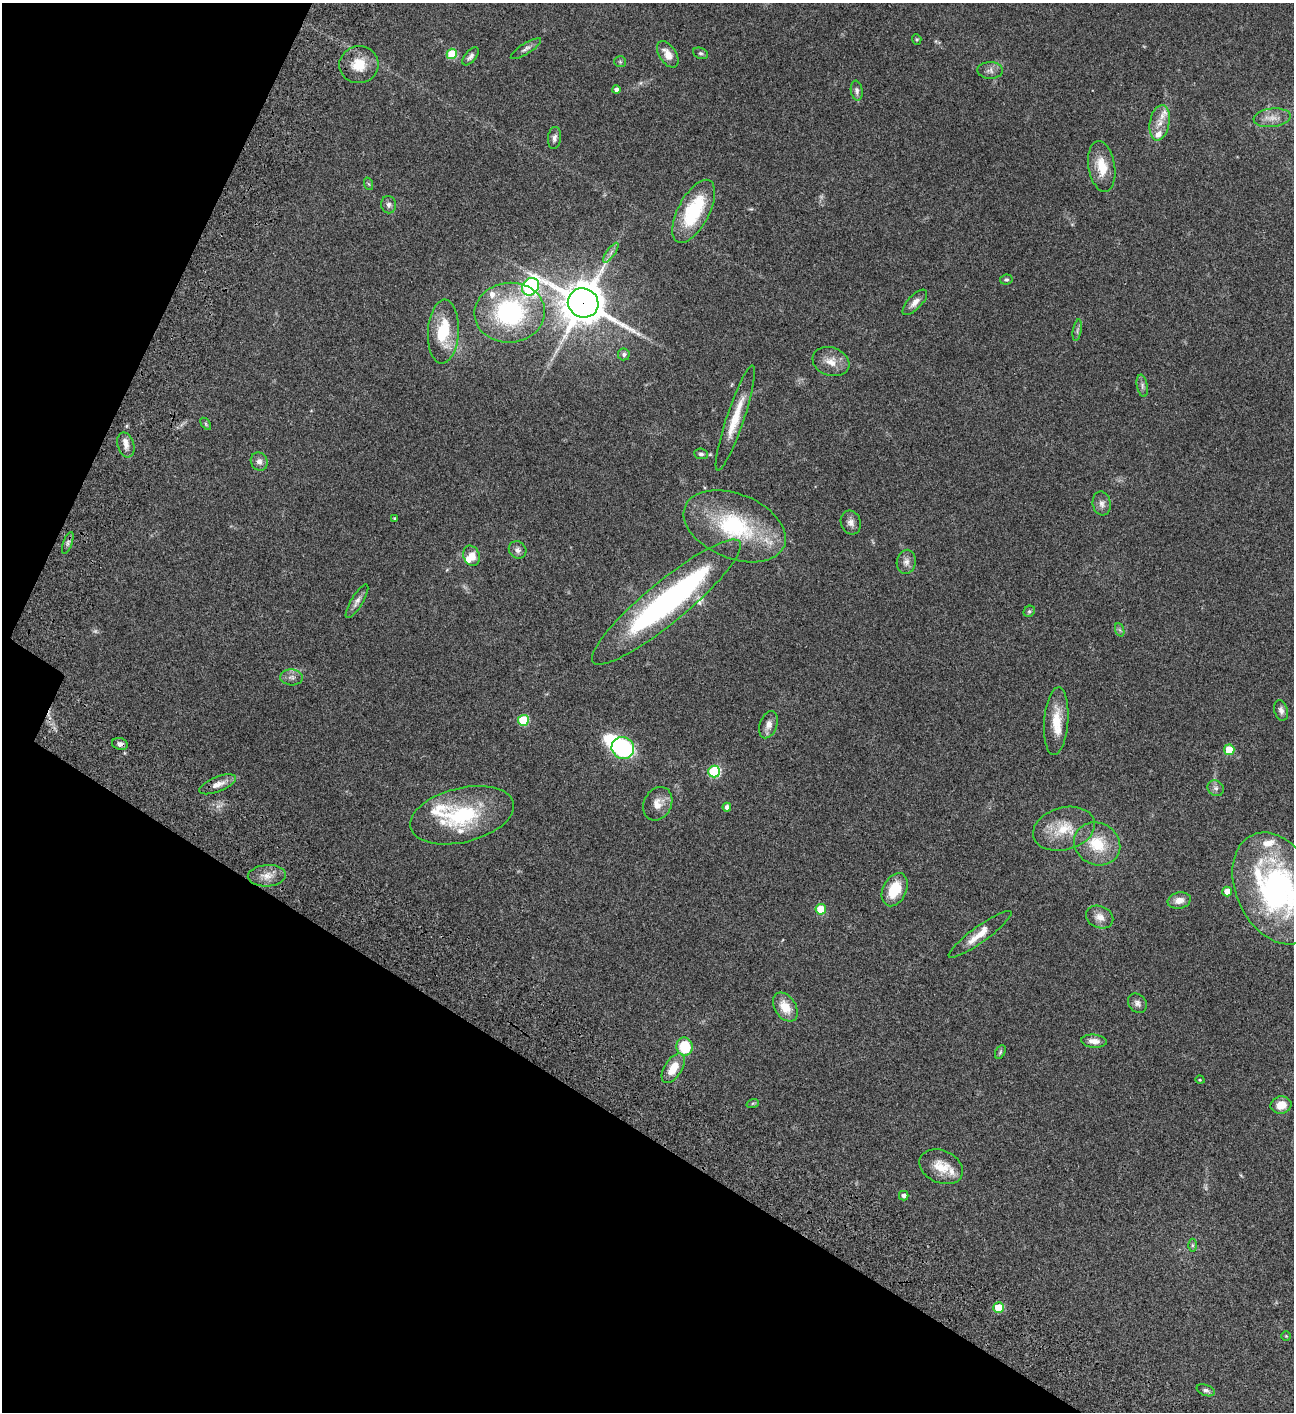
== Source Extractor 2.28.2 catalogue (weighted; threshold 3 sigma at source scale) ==
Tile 9 of 4 x 4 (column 1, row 3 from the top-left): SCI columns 506-1797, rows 1613-3022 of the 6050 x 6047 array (HDU 1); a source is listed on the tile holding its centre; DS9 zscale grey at full resolution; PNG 1296 x 1414 px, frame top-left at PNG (2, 3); each listed source drawn as its Kron ellipse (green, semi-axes under 4 px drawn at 4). Shown black and unused: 26% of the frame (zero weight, under 3 of 4 exposures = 13% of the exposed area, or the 3 px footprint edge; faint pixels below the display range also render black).
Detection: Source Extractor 2.28.2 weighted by HDU 2 'WHT'; one run over the whole footprint, this tile lists its part. Background 0.0649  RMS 0.0059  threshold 0.0264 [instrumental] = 3 sigma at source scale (4.5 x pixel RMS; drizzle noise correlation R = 1.50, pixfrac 1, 0.05/0.05 arcsec/px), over >= 5 px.
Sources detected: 102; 3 too faint to see at this stretch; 2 inside a brighter object's white glare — neither listed nor drawn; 12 inside a brighter listed object's ellipse — not listed separately; the other 85 listed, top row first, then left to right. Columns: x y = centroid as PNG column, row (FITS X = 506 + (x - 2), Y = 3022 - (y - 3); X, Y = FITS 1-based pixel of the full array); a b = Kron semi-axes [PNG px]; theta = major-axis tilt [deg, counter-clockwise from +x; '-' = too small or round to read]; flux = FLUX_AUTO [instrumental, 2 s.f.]
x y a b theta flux
917 39 5 4 - 0.71
526 49 17 5 32 2.2
701 53 8 5 -21 1.1
452 54 5 5 - 24
668 54 15 8 -57 5.3
471 56 11 5 51 2.2
620 62 6 5 - 0.82
359 65 19 18 - 12
990 70 13 8 0 2.9
616 90 4 4 - 2.1
857 91 10 6 -82 1.9
1272 118 19 9 6 5.7
1160 123 18 9 79 6.5
554 138 11 6 83 2.2
1102 167 26 13 -81 12
369 184 6 4 -70 0.79
389 205 8 7 - 2
694 211 35 15 62 38
611 253 12 3 55 1.6
1006 280 6 5 - 0.97
531 287 9 7 47 140
915 302 16 7 47 3.7
583 303 15 14 - 1700
510 313 35 30 5 76
1077 330 11 3 79 1.2
443 332 32 15 87 25
624 354 6 6 - 1.5
831 362 19 14 -19 7.2
1142 386 11 5 -80 1.8
735 418 55 9 71 14
206 424 7 3 -54 0.74
126 445 13 8 -73 3.6
701 454 7 5 -6 1.4
259 461 9 8 - 2.7
1102 503 12 9 -81 2.9
395 519 3 3 - 0.8
851 522 12 10 -71 3.2
735 526 53 32 -22 57
68 543 11 4 71 1.6
518 550 9 8 - 2.4
472 556 10 8 -68 5.5
906 562 12 9 79 3.4
357 601 19 6 59 3
666 602 95 20 39 170
1029 611 6 5 - 0.9
1120 630 7 4 -71 1
291 677 11 8 -3 2.6
1281 710 10 6 -74 2.3
523 720 5 5 - 29
1056 721 34 12 85 13
768 725 14 8 71 3.7
120 744 8 6 -15 2
623 748 11 10 - 62
1229 750 5 5 - 17
714 771 6 6 - 48
218 784 19 7 22 4.7
1216 788 9 7 -35 1.9
658 804 17 14 63 6.4
727 807 4 4 - 2.1
462 815 53 27 14 47
1064 829 31 21 15 17
1097 844 24 21 -29 19
267 876 19 10 3 6.1
1277 888 59 40 -65 120
895 890 17 11 65 15
1227 891 5 4 - 5.3
1179 900 12 8 11 4.3
821 909 5 5 - 18
1100 917 14 10 -23 4.7
980 934 38 8 36 8.7
1137 1003 10 8 -48 2.3
785 1007 16 10 -57 9
1094 1041 13 6 -5 4
685 1047 9 8 - 21
1000 1052 7 4 61 0.85
673 1068 17 8 57 10
1200 1080 5 3 - 0.45
753 1103 6 4 18 0.78
1281 1105 10 8 14 6.6
941 1167 23 16 -24 11
904 1196 5 4 - 1.9
1192 1245 6 4 90 0.83
998 1308 5 5 - 14
1286 1336 4 4 - 0.49
1206 1390 10 5 -20 1.6
Overlapping masked pixels (flux is a lower limit): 3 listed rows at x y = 583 303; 120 744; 998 1308
Isophote crosses this tile's border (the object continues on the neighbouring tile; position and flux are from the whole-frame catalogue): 1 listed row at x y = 1277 888